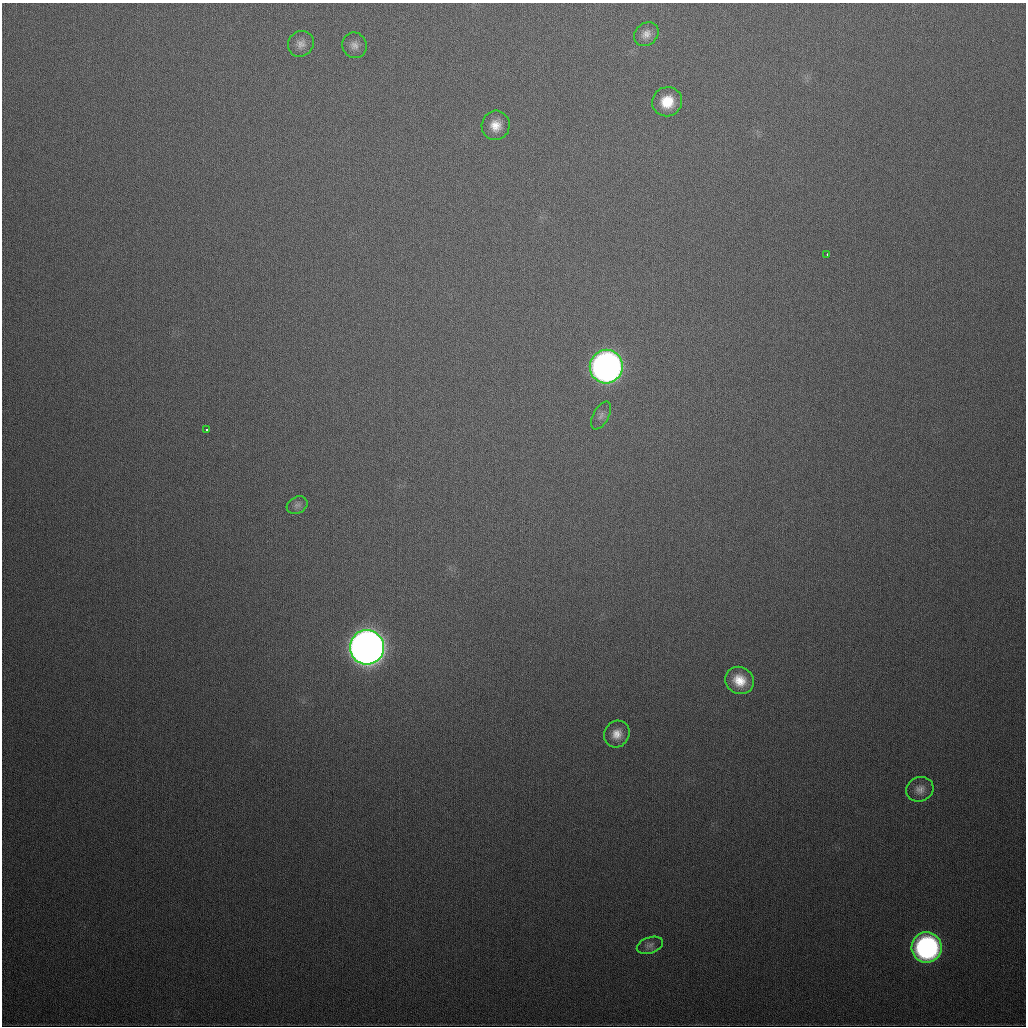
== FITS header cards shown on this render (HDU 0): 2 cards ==
NAXIS1  =                 1024
NAXIS2  =                 1024

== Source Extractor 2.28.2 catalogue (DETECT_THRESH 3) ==
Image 1024 x 1024 px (HDU 0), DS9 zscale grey, 1 PNG px = 1 image px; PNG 1028 x 1028 px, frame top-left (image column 1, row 1024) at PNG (2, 3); each listed source drawn as its Kron ellipse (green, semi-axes under 4 px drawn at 4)
Background 428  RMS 15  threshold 46.5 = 3 sigma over >= 5 px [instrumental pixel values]
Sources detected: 16; all 16 listed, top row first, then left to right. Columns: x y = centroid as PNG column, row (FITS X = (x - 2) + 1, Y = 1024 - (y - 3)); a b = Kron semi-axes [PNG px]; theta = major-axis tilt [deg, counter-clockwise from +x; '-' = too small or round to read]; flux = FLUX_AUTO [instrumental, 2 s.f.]
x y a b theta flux
646 34 13 11 41 8.3e+03
301 44 13 12 - 8.3e+03
354 45 13 12 - 7.7e+03
667 102 15 14 - 2.7e+04
496 125 15 14 - 1.6e+04
827 254 3 2 - 1.5e+03
606 367 17 16 - 7.6e+05
601 415 15 7 61 5.9e+03
207 430 3 3 - 1.2e+04
297 505 11 8 28 4.6e+03
367 647 17 17 - 1.7e+06
739 680 15 13 -34 2.1e+04
617 734 14 12 56 1.2e+04
920 789 14 12 25 8.7e+03
650 945 13 8 18 4.9e+03
927 947 15 15 - 2.8e+05